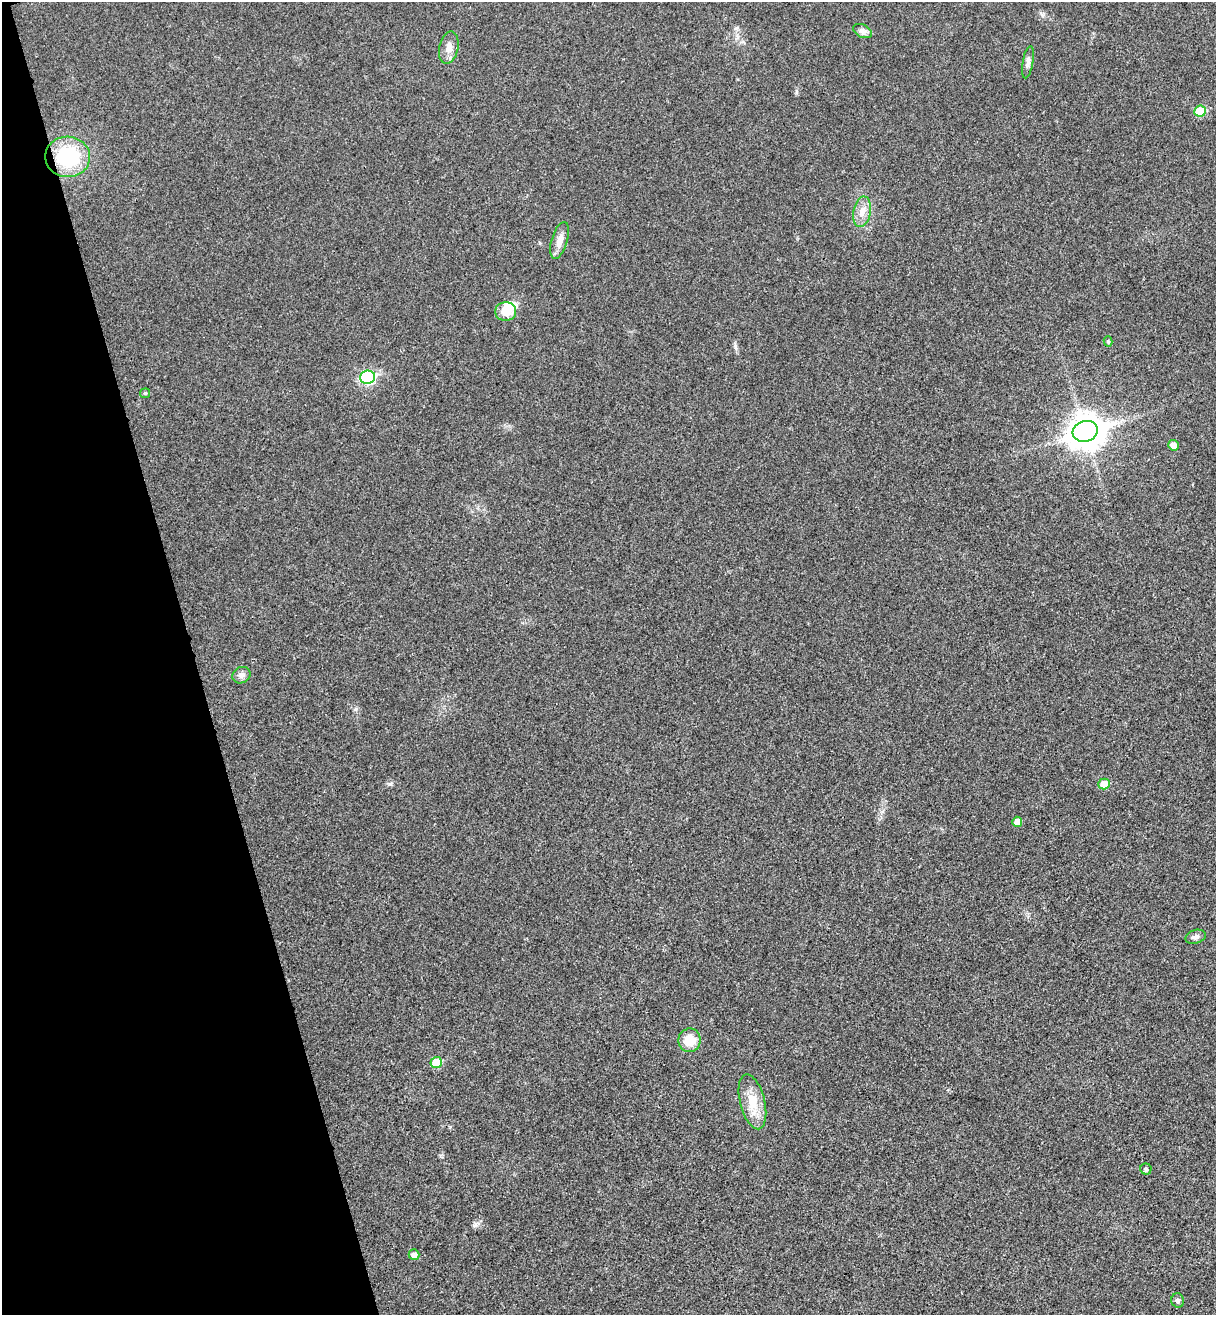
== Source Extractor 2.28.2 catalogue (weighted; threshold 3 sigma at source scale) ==
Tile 5 of 4 x 4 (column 1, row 2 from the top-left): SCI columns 168-1381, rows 2682-3994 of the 5322 x 5365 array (HDU 1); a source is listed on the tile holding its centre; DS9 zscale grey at full resolution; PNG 1218 x 1317 px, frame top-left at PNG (2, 2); each listed source drawn as its Kron ellipse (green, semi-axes under 4 px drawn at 4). Shown black and unused: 16% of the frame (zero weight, under 3 of 4 exposures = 6% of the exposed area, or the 3 px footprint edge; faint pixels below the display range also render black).
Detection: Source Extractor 2.28.2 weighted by HDU 2 'WHT'; one run over the whole footprint, this tile lists its part. Background 0.0194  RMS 0.0064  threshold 0.0286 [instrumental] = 3 sigma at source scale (4.5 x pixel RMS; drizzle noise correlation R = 1.50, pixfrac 1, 0.05/0.05 arcsec/px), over >= 5 px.
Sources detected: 24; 1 inside a brighter object's white glare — neither listed nor drawn; the other 23 listed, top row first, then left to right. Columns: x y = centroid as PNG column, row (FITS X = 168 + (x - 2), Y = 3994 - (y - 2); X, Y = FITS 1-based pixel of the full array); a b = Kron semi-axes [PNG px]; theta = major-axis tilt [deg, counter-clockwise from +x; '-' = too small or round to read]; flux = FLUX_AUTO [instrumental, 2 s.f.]
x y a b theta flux
862 31 10 6 -26 2.3
449 48 16 9 78 5
1028 62 16 5 80 2.6
1200 111 6 5 - 17
68 157 22 20 -4 41
862 212 15 8 79 5.6
560 240 19 8 73 5.5
506 311 10 9 - 9.2
1108 341 5 4 - 1
368 377 7 6 - 76
145 393 5 5 - 0.88
1085 431 12 10 18 1100
1173 445 5 5 - 4.6
241 675 9 7 32 2.8
1104 784 5 5 - 11
1017 822 5 5 - 5.6
1196 937 10 6 16 2.1
689 1040 11 11 - 10
436 1062 6 5 - 16
752 1102 28 12 -76 13
1146 1169 5 5 - 1.2
414 1255 5 5 - 3.3
1178 1300 7 6 - 1.5
Unlisted compact peaks at least as high as the median listed source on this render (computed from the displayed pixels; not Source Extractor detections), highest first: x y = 390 784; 356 709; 735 346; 475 1225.